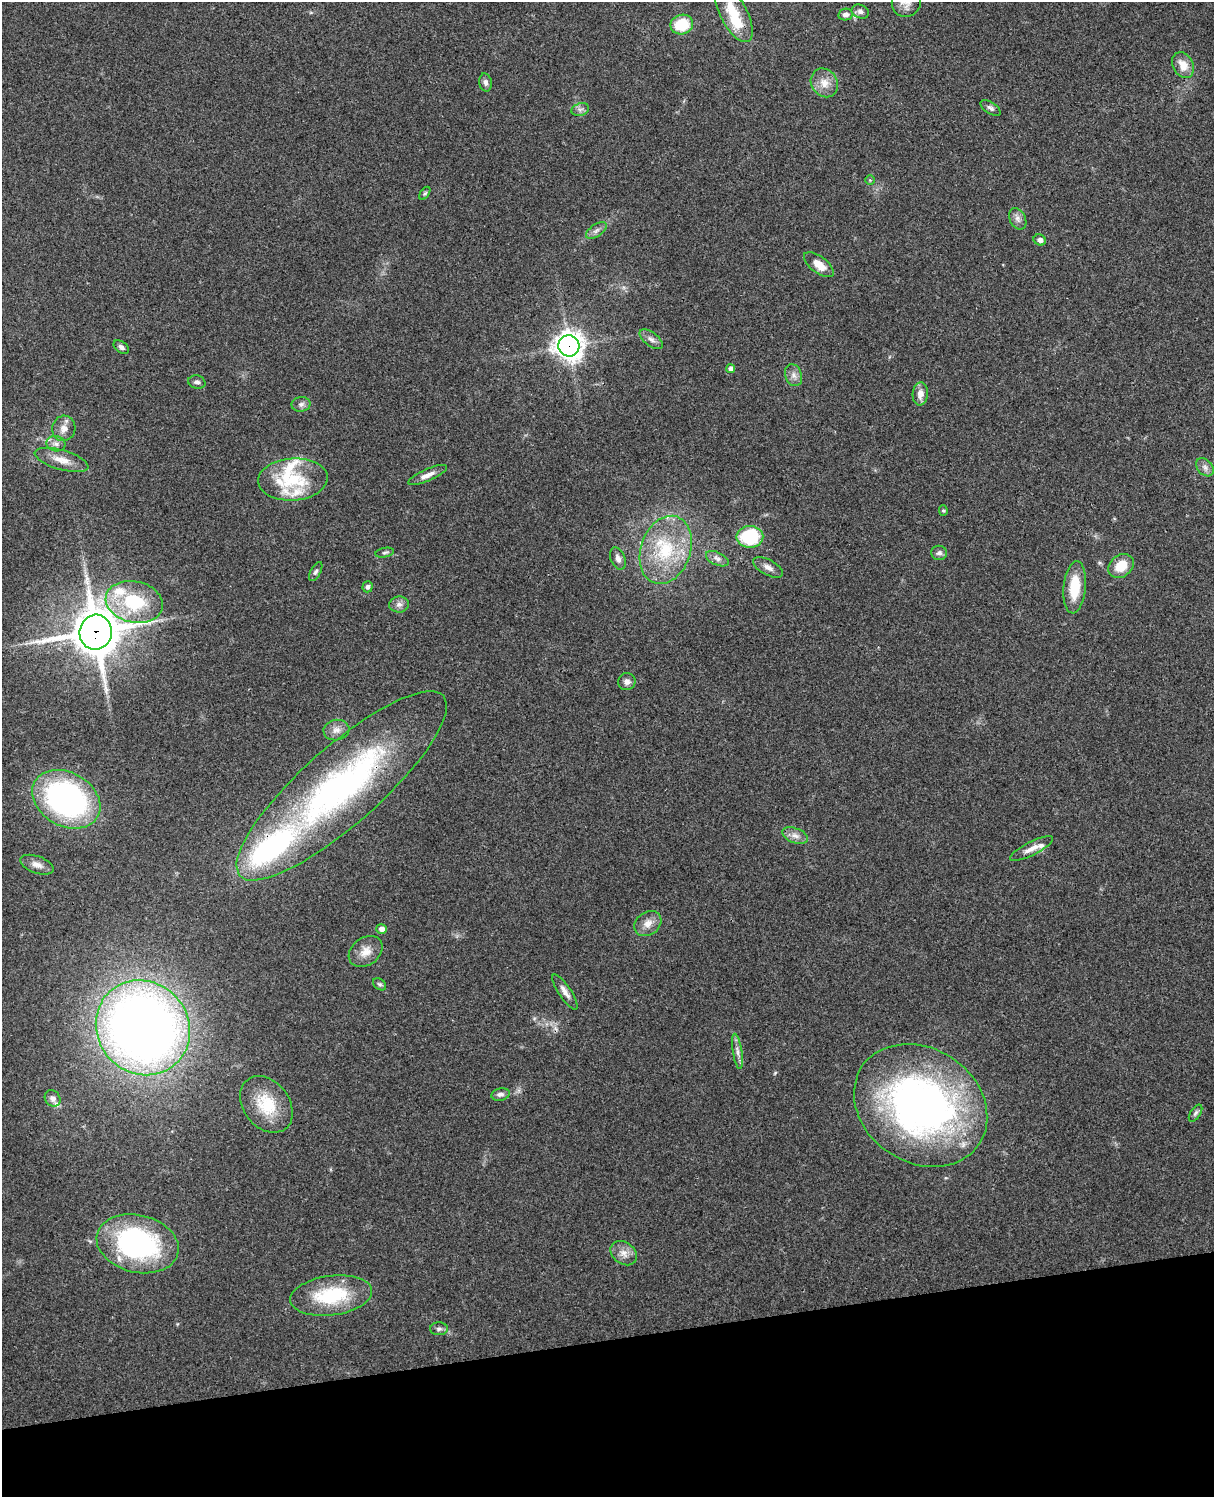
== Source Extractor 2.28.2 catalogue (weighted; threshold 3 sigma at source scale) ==
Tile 10 of 4 x 3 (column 2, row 3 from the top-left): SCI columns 1332-2543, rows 165-1659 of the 5087 x 4927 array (HDU 1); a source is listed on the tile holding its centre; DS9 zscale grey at full resolution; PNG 1216 x 1499 px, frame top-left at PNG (2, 2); each listed source drawn as its Kron ellipse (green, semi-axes under 4 px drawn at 4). Shown black and unused: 10% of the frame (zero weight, under 3 of 4 exposures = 6% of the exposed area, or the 3 px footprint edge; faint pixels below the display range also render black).
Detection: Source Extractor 2.28.2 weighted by HDU 2 'WHT'; one run over the whole footprint, this tile lists its part. Background 0.233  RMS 0.0086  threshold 0.0387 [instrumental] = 3 sigma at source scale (4.5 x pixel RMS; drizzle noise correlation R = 1.50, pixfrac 1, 0.05/0.05 arcsec/px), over >= 5 px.
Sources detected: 77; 1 inside a brighter object's white glare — neither listed nor drawn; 8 inside a brighter listed object's ellipse — not listed separately; the other 68 listed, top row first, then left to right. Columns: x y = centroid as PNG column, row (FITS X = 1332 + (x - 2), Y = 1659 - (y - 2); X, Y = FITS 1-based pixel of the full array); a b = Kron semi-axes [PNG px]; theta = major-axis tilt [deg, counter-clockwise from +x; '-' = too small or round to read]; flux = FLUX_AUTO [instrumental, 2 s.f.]
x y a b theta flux
906 2 15 14 - 8.1
860 11 9 6 -22 3.2
734 14 31 13 -62 27
845 15 7 6 - 3.8
682 24 11 9 20 31
1183 65 14 10 -63 12
485 82 9 6 -79 3
824 83 15 13 -56 10
991 108 11 5 -33 2.7
580 110 9 6 16 3.1
870 180 5 4 - 0.9
425 193 7 4 54 1.2
1018 219 11 8 -63 4.1
596 231 12 6 34 3.7
1040 240 6 5 - 3.1
819 265 17 8 -38 11
651 339 13 7 -38 4.1
569 346 10 10 - 840
121 347 9 5 -38 2.9
731 369 4 4 - 4.1
794 375 11 8 -69 4.8
197 382 9 6 -14 2.5
920 394 11 7 85 6.9
301 404 9 7 10 3.3
64 428 13 11 77 7.4
56 444 9 7 -12 4.2
62 460 28 9 -16 12
1205 467 10 7 -46 3.9
427 475 21 6 23 6.2
293 479 35 21 4 40
943 510 5 4 - 1.3
750 537 13 11 0 57
666 550 35 25 70 55
385 553 9 4 11 2
939 553 8 7 - 3.1
618 558 11 7 -67 4.4
717 559 12 6 -25 4.2
1121 566 14 10 40 18
768 567 16 7 -28 5.4
316 572 10 5 62 2.3
367 587 5 5 - 2.7
1075 587 26 11 85 27
134 602 29 20 -12 53
399 604 10 8 1 4.1
96 632 17 16 - 3500
627 682 9 8 - 4.1
336 730 13 10 9 6.2
342 786 136 39 41 300
66 799 36 26 -29 230
795 836 13 7 -22 5.2
1032 849 24 6 26 8
37 865 17 8 -20 6.1
648 924 14 11 36 7.9
381 929 5 5 - 5.1
366 952 18 13 36 10
380 984 7 5 -38 1.8
565 992 20 6 -56 5.7
143 1028 49 45 -48 940
737 1051 18 4 -81 4.6
500 1094 9 6 11 3.2
53 1098 9 7 -53 4
266 1104 31 23 -52 34
921 1105 70 57 -33 420
1196 1113 9 5 57 2.1
138 1244 42 28 -14 160
624 1253 14 11 -37 7.4
331 1295 41 19 7 56
439 1329 9 6 1 2.4
Overlapping masked pixels (flux is a lower limit): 3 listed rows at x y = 569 346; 96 632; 342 786
Isophote crosses this tile's border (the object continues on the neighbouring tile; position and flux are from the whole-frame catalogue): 1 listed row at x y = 906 2